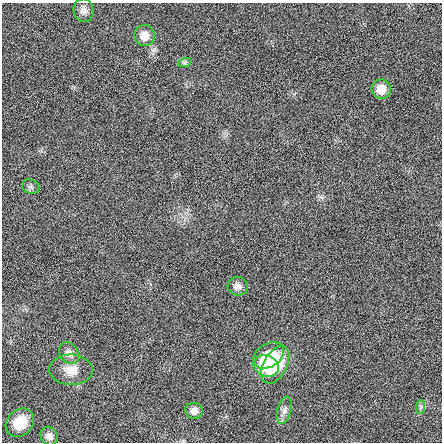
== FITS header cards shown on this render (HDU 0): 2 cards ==
NAXIS1  =                  440 / length of data axis 1
NAXIS2  =                  440 / length of data axis 2

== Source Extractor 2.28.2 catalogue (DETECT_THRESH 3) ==
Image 440 x 440 px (HDU 0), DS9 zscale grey, 1 PNG px = 1 image px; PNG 444 x 444 px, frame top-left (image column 1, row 440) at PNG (2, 3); each listed source drawn as its Kron ellipse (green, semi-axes under 4 px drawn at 4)
Background 0.0272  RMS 0.92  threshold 2.77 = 3 sigma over >= 5 px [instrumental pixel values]
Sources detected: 16; all 16 listed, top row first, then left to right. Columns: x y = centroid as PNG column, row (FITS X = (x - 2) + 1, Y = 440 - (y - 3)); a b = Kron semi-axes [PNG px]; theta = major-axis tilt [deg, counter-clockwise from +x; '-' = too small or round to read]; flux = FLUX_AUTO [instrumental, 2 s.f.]
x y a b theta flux
84 10 12 10 -77 320
145 36 10 10 - 720
185 62 7 4 19 120
381 89 10 9 - 790
31 187 9 7 -22 160
238 286 10 9 - 300
69 353 12 9 -55 390
269 355 17 11 33 2200
275 365 20 11 63 3700
266 366 13 10 -24 1900
71 370 22 15 -1 910
421 407 7 4 89 130
284 410 14 7 74 340
194 411 9 8 - 370
20 423 15 12 44 1300
49 436 10 8 -53 340